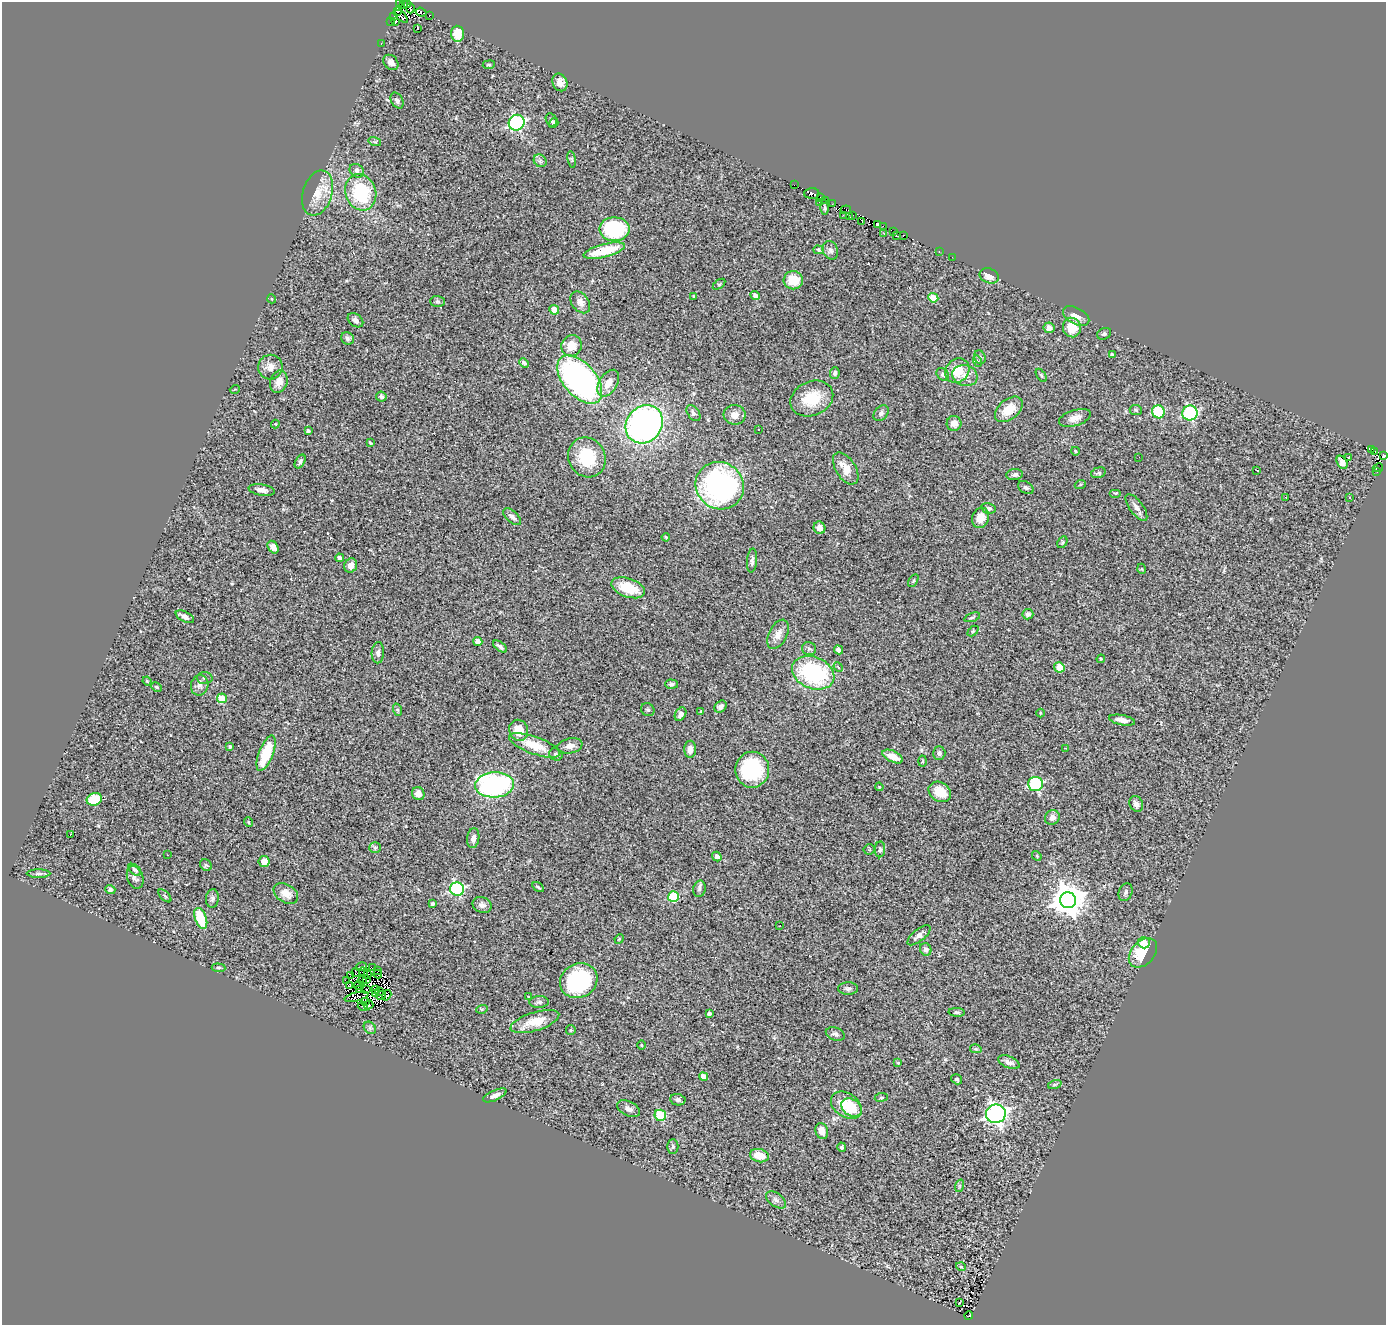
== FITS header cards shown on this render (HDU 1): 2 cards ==
NAXIS1  =                 1384
NAXIS2  =                 1323

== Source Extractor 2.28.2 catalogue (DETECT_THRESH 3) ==
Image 1384 x 1323 px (HDU 1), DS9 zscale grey, 1 PNG px = 1 image px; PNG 1388 x 1327 px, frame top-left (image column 1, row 1323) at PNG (2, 2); each listed source drawn as its Kron ellipse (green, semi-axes under 4 px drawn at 4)
Background 0.712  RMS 0.069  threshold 0.206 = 3 sigma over >= 5 px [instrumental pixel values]
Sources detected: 286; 12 with non-positive FLUX_AUTO (blend fragments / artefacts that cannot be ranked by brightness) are neither listed nor drawn; the other 274 listed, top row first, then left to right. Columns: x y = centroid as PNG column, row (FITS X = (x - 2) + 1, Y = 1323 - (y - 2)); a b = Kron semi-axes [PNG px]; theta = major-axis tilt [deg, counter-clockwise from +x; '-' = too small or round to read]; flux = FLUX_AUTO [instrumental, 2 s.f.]
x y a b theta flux
399 2 3 2 - 13
403 3 4 2 - 39
408 5 2 2 - 12
410 8 5 3 - 71
398 11 3 2 - 53
421 12 5 4 - 140
429 15 3 2 - 13
394 16 4 3 - 41
401 16 8 3 -46 89
396 21 4 3 - 46
391 22 2 2 - 91
418 29 3 2 - 14
458 34 8 6 -86 82
381 43 3 2 - 6
391 62 8 6 -44 23
489 65 6 3 7 5.1
560 82 9 7 -67 29
397 100 8 6 -60 13
551 120 7 5 -65 11
517 123 8 7 - 630
554 123 5 4 - 9.8
375 142 6 4 -17 8.2
572 159 8 4 -81 7.2
540 161 7 5 -44 13
357 171 7 6 - 21
794 185 2 2 - 2.1
361 192 18 15 -71 280
318 193 23 14 73 82
812 193 7 5 1 70
821 198 4 2 - 49
826 201 4 2 - 13
819 202 3 3 - 5.1
832 204 3 2 - 8.8
824 207 7 2 -85 7.8
846 210 5 4 - 44
843 215 3 2 - 13
852 215 3 2 - 10
850 217 2 2 - 2.7
862 221 3 2 - 11
878 224 4 4 - 130
883 227 3 2 - 28
614 229 15 12 0 430
894 231 3 2 - 20
884 234 3 2 - 6.1
903 235 3 2 - 7.1
896 236 3 2 - 13
819 250 5 4 - 5.7
830 250 9 7 -65 16
604 251 21 6 14 180
939 252 2 2 - 3.2
952 257 2 2 - 13
989 276 10 7 -22 36
793 280 9 9 - 97
719 284 7 4 36 5.5
694 296 3 2 - 4.5
755 296 5 4 - 24
933 298 5 4 - 80
272 299 4 3 - 3.6
438 301 7 5 -2 9.1
580 302 12 8 -53 29
554 310 5 4 - 64
1076 316 14 8 -28 37
355 320 8 6 -38 20
1049 328 5 5 - 29
1072 328 10 9 - 92
1104 334 7 5 26 9.3
348 338 6 6 - 11
571 346 11 10 - 65
1112 354 4 3 - 8.4
980 357 7 5 -67 11
977 361 6 3 -74 5.9
524 363 5 4 - 9.3
270 367 12 12 - 37
957 371 13 11 46 92
835 373 6 5 - 12
943 374 7 5 -47 13
1041 375 7 4 -55 6.2
965 376 13 10 -17 41
580 379 29 16 -49 1600
279 382 11 8 70 39
608 383 14 9 58 56
235 389 5 3 - 3.9
381 397 5 5 - 12
812 399 22 17 24 150
1009 409 16 10 40 86
1136 410 6 5 - 6.4
1158 412 6 6 - 240
693 413 9 5 -54 12
881 413 9 6 52 14
1190 413 7 7 - 450
735 415 11 10 - 37
1075 418 16 8 17 37
954 423 7 7 - 29
275 424 4 4 - 3.6
644 424 20 17 51 1600
758 429 3 3 - 15
308 431 4 3 - 12
370 443 4 2 - 5.2
1371 449 3 3 - 32
1075 451 4 3 - 3.9
1375 451 3 2 - 0.006
1384 456 3 3 - 180
587 457 20 18 -60 200
1139 457 2 2 - 2.2
1349 457 3 2 - 6.8
300 462 7 4 59 12
1342 462 7 5 -60 8.4
846 468 18 10 -57 62
1378 468 5 3 - 2.2
1257 470 3 2 - 4
1377 472 3 2 - 8
1098 473 7 5 16 10
1015 475 8 5 7 13
1080 485 6 3 20 4.6
720 486 25 23 -39 1000
1026 488 8 5 -31 12
262 490 13 5 -9 26
1115 493 6 3 0 4.7
1286 497 3 2 - 5.2
1349 498 2 2 - 4.1
1136 507 16 6 -54 25
989 508 7 5 -11 12
512 517 11 5 -41 20
981 518 10 8 71 48
819 528 6 6 - 32
666 537 4 3 - 4.2
1062 542 6 4 61 6.7
273 547 7 5 -56 19
340 558 4 4 - 17
752 561 12 5 85 16
351 565 7 6 - 25
1142 569 5 3 - 4.1
913 581 7 4 59 7.2
628 588 17 9 -19 140
1028 614 5 5 - 13
185 617 10 5 -27 19
972 617 8 3 19 6.2
973 631 6 4 44 5.7
778 634 16 9 63 37
478 641 4 4 - 39
500 646 8 4 -37 14
809 649 7 6 - 10
838 650 5 3 - 21
378 653 10 6 87 15
1101 659 4 4 - 4.4
838 667 5 4 - 6.3
1059 667 5 5 - 80
813 673 22 16 -22 500
205 678 8 6 -3 9.5
147 681 4 3 - 4.1
671 684 6 4 -2 10
200 685 10 8 78 23
156 687 6 4 -27 5.3
222 698 5 4 - 84
721 707 7 5 42 15
398 710 6 4 -70 6.3
648 710 7 6 - 9.5
701 711 3 3 - 4.8
1040 713 4 3 - 3.8
680 714 7 5 59 16
1122 720 13 5 -11 31
519 730 11 9 -69 82
534 745 27 8 -20 110
570 746 12 7 11 32
230 747 4 3 - 6.2
1066 748 3 2 - 2.7
690 749 8 6 89 24
266 753 19 7 69 210
939 753 7 6 - 12
556 754 7 5 -32 10
893 756 11 5 -25 56
923 761 5 3 - 5.2
752 770 18 17 - 340
1036 784 7 7 - 350
495 785 19 12 4 880
879 787 4 3 - 3.5
940 792 12 9 -35 85
418 794 7 6 - 28
94 799 8 6 17 160
1136 804 8 6 -61 23
1052 818 8 7 - 20
248 822 5 3 - 3.8
70 835 2 2 - 20
473 838 10 6 81 19
375 848 6 5 - 8.4
869 849 5 5 - 5.8
880 849 8 5 88 9.9
167 855 3 2 - 3.2
717 856 5 4 - 27
1037 856 5 4 - 4.8
264 862 5 5 - 32
206 865 6 5 - 7
135 870 7 4 -39 9.9
39 874 12 4 0 12
135 877 12 8 -72 18
538 887 6 3 -32 6.2
457 889 7 6 - 510
699 889 8 6 77 13
110 890 5 4 - 12
1126 892 9 6 69 13
286 894 13 9 -33 43
165 896 8 4 -45 7.6
673 897 5 5 - 260
212 898 9 6 85 14
1068 900 8 8 - 9500
432 904 3 3 - 7.3
482 905 10 8 -23 19
201 918 11 5 -69 170
780 926 2 2 - 2.8
919 935 14 6 39 22
619 939 5 4 - 4.4
1144 943 6 5 - 53
926 949 6 5 - 17
1143 953 17 11 48 150
361 967 5 3 - 1.7
219 968 7 4 -5 8
372 968 3 2 - 6.6
377 970 3 2 - 0.05
356 972 5 3 - 3.1
363 972 4 2 - 6.3
368 974 3 2 - 5.3
378 974 4 2 - 2.1
351 975 3 2 - 2.1
367 980 4 2 - 2.3
346 981 3 2 - 6.3
362 981 4 3 - 4
579 981 19 17 29 380
349 985 4 2 - 4.8
358 985 4 2 - 8.8
848 988 10 6 0 13
366 989 2 2 - 4.3
375 989 3 2 - 5.1
359 990 3 3 - 8.5
380 991 3 2 - 2.2
375 993 4 2 - 5.9
387 995 5 3 - 13
381 996 5 3 - 3.9
528 996 3 2 - 3
356 997 12 3 14 3.9
365 1001 4 2 - 4.2
539 1002 10 6 1 12
369 1005 5 2 - 5.9
363 1007 5 2 - 4.4
482 1009 6 3 17 5.6
957 1012 8 4 -4 7.7
709 1013 4 3 - 11
535 1022 25 9 17 94
370 1028 7 5 -46 9.3
571 1030 5 4 - 5.5
835 1034 10 6 -19 14
641 1045 4 3 - 4.4
976 1049 6 4 -12 6
1009 1062 11 6 -22 22
898 1063 3 3 - 3.7
703 1077 4 4 - 43
957 1079 6 4 -33 7
1055 1084 7 4 19 8.3
495 1095 12 5 24 25
881 1097 6 3 8 5.4
678 1100 8 5 -10 11
846 1105 17 12 -35 140
852 1108 11 8 -33 78
629 1109 12 7 -27 22
996 1114 10 9 - 1700
660 1115 6 5 - 220
822 1131 8 6 -70 39
673 1147 7 5 90 7.7
842 1147 5 4 - 9.2
759 1156 9 6 -14 77
959 1186 6 4 71 6.2
776 1200 11 6 -36 17
961 1267 5 3 - 4.2
960 1303 3 2 - 7
969 1316 4 2 - 17
At the frame edge (FLAGS 8, measured only in part): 3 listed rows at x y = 399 2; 403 3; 1384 456
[12 non-positive-flux detections neither listed nor drawn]